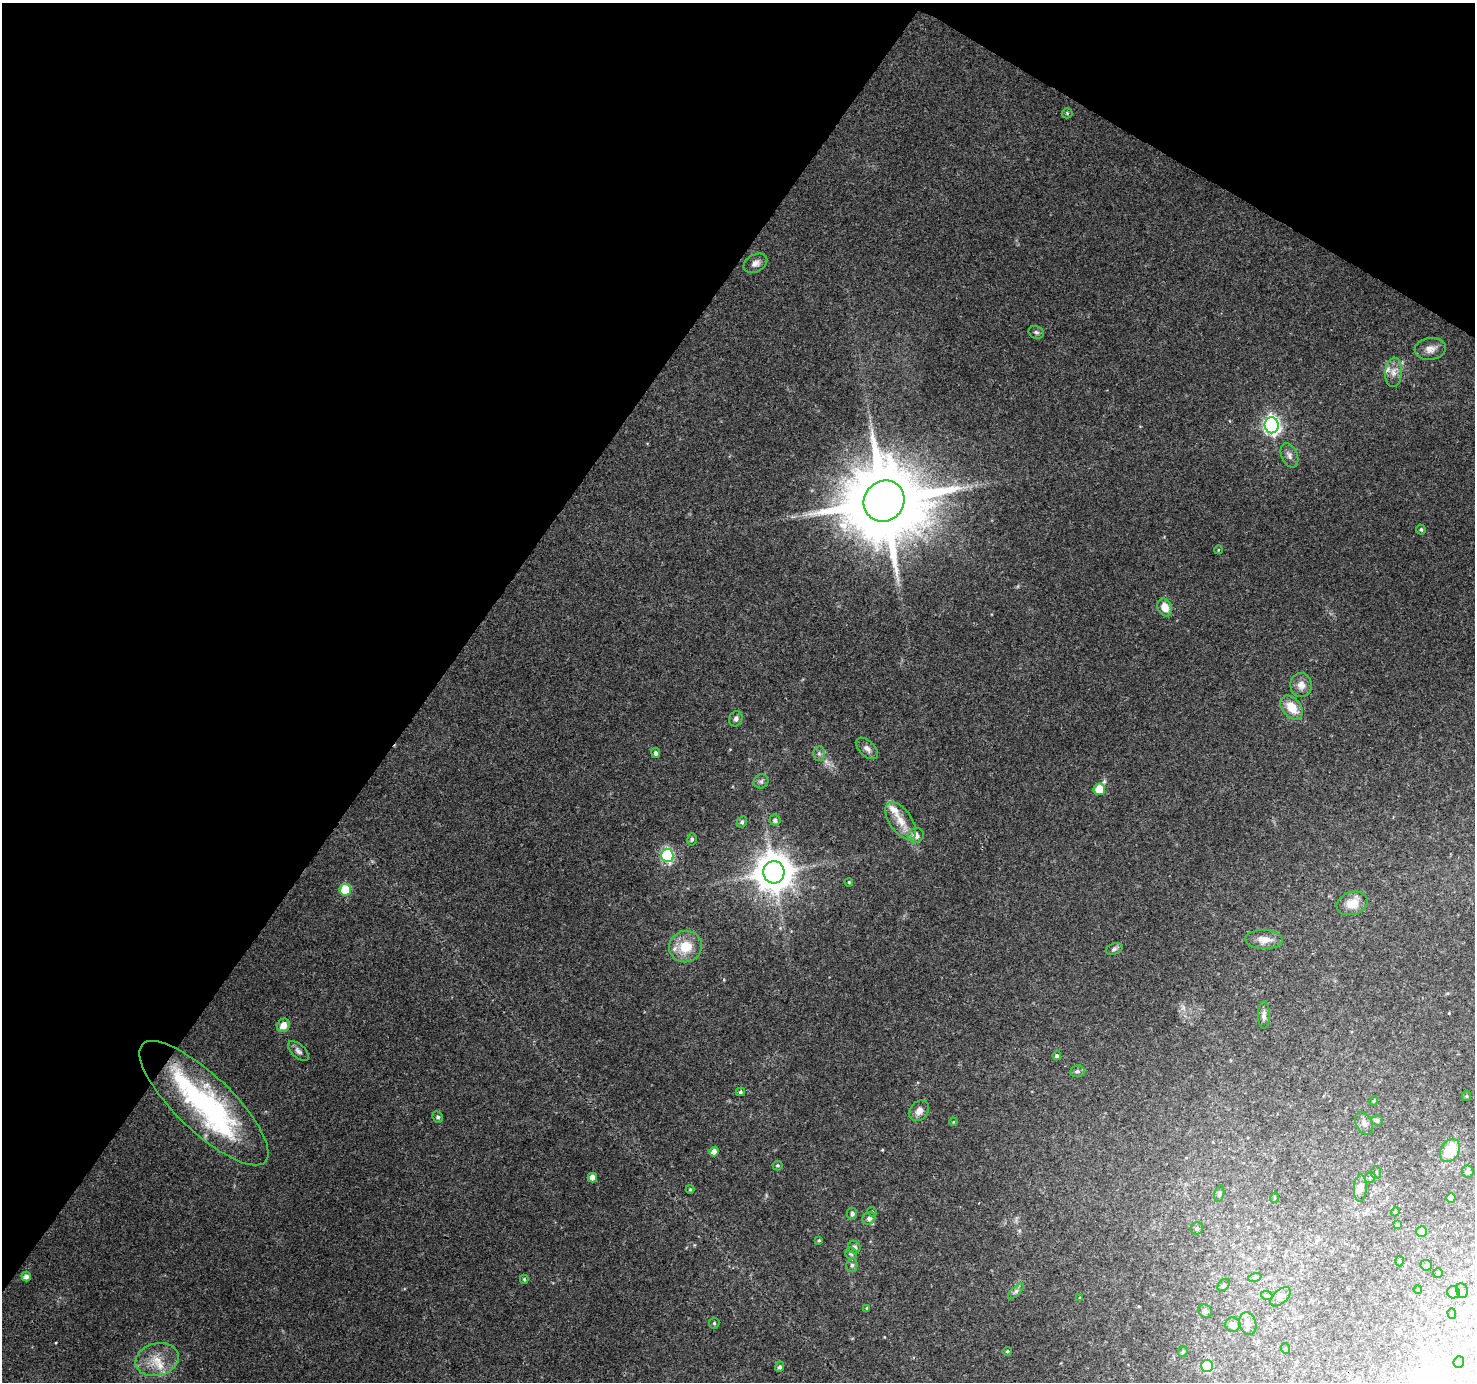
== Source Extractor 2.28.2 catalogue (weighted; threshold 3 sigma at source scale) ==
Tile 2 of 4 x 4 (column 2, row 1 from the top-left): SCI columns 1474-2946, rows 4329-5708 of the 5900 x 5964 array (HDU 1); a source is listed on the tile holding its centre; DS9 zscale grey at full resolution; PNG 1477 x 1384 px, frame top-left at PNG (2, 3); each listed source drawn as its Kron ellipse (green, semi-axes under 4 px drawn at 4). Shown black and unused: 34% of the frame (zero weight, under 3 of 4 exposures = <1% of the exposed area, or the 3 px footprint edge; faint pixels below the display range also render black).
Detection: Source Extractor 2.28.2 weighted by HDU 2 'WHT'; one run over the whole footprint, this tile lists its part. Background 0.114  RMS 0.0065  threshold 0.0294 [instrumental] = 3 sigma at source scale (4.5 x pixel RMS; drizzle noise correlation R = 1.50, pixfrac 1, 0.0396/0.0396 arcsec/px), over >= 5 px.
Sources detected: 103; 1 inside a brighter object's white glare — neither listed nor drawn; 6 inside a brighter listed object's ellipse — not listed separately; the other 96 listed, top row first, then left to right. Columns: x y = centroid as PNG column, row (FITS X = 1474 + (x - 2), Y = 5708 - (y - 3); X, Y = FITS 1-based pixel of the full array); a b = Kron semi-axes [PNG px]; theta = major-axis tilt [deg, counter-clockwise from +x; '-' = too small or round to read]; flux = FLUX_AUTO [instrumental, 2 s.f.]
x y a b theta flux
1067 113 5 5 - 0.85
755 263 12 8 28 3.8
1036 332 8 6 -23 1.5
1430 349 16 11 7 5.4
1394 372 15 8 85 5.1
1272 425 8 7 - 230
1289 455 12 8 -67 3.4
884 501 21 19 45 8800
1421 529 5 5 - 1.1
1218 550 4 3 - 0.47
1165 608 9 7 -65 8.2
1301 685 12 10 -82 5.6
1292 707 13 9 -50 12
736 719 8 6 65 2.2
867 748 13 7 -43 3.3
656 753 5 4 - 1.6
819 754 7 6 - 1.6
761 781 7 7 - 1.7
1099 789 6 6 - 11
775 820 5 5 - 2
901 821 21 11 -55 9.9
742 822 6 5 - 1.6
916 835 8 7 - 4.6
692 839 6 4 75 1.1
667 855 6 6 - 84
774 872 11 10 - 1700
849 882 4 3 - 0.7
345 890 6 5 - 23
1352 903 16 11 17 8.8
1264 939 19 9 -2 6.7
685 947 16 15 - 16
1114 949 9 5 21 1.5
1264 1015 14 6 89 2.6
283 1025 7 6 - 6.6
298 1051 13 6 -43 2.4
1057 1056 4 4 - 1.7
1077 1071 7 6 - 2.1
740 1092 5 4 - 1.1
1466 1096 5 4 - 0.73
1374 1101 5 3 - 0.69
204 1103 85 28 -44 120
919 1111 11 8 52 4.5
438 1117 6 5 - 1.2
1377 1121 6 5 - 1.4
953 1122 4 3 - 0.55
1364 1123 12 8 -61 2.9
1450 1151 12 9 59 16
714 1152 5 4 - 4.8
777 1165 5 5 - 0.96
1376 1172 6 5 - 1.3
1468 1172 6 6 - 2.6
1370 1177 6 5 - 0.98
592 1178 5 4 - 4.9
1360 1188 13 6 87 4.2
690 1189 4 4 - 0.61
1219 1194 8 5 76 1.4
1274 1198 5 3 - 0.59
1451 1198 4 4 - 4.5
872 1212 5 4 - 0.76
1395 1212 4 3 - 0.64
852 1214 6 5 - 1.7
869 1218 7 6 - 2.4
1397 1225 4 3 - 0.84
1197 1228 6 6 - 1.6
1422 1232 5 5 - 8.5
819 1240 4 4 - 0.81
854 1247 6 6 - 2.5
851 1253 6 6 - 1.7
1399 1261 5 3 - 0.66
852 1265 7 5 76 1.8
1426 1265 6 5 - 1
1438 1273 5 5 - 1.2
26 1277 5 4 - 3.1
1255 1277 7 4 18 1.2
524 1279 4 4 - 0.82
1224 1285 7 5 50 1.4
1418 1289 4 2 - 0.44
1016 1291 10 4 45 1.9
1462 1291 7 6 - 1.8
1453 1292 6 6 - 5.3
1267 1296 6 4 -19 0.86
1280 1297 12 6 43 2.9
1080 1298 4 4 - 0.9
867 1308 4 3 - 0.66
1205 1311 7 6 - 1.6
1452 1313 5 4 - 0.82
714 1323 5 5 - 1
1248 1324 11 8 -74 3.7
1233 1325 7 7 - 3.6
1286 1349 5 3 - 0.56
1007 1351 5 4 - 0.95
1183 1352 5 4 - 0.93
157 1359 22 16 15 14
1459 1362 6 5 - 1.5
1207 1366 6 5 - 44
780 1367 5 4 - 1.8